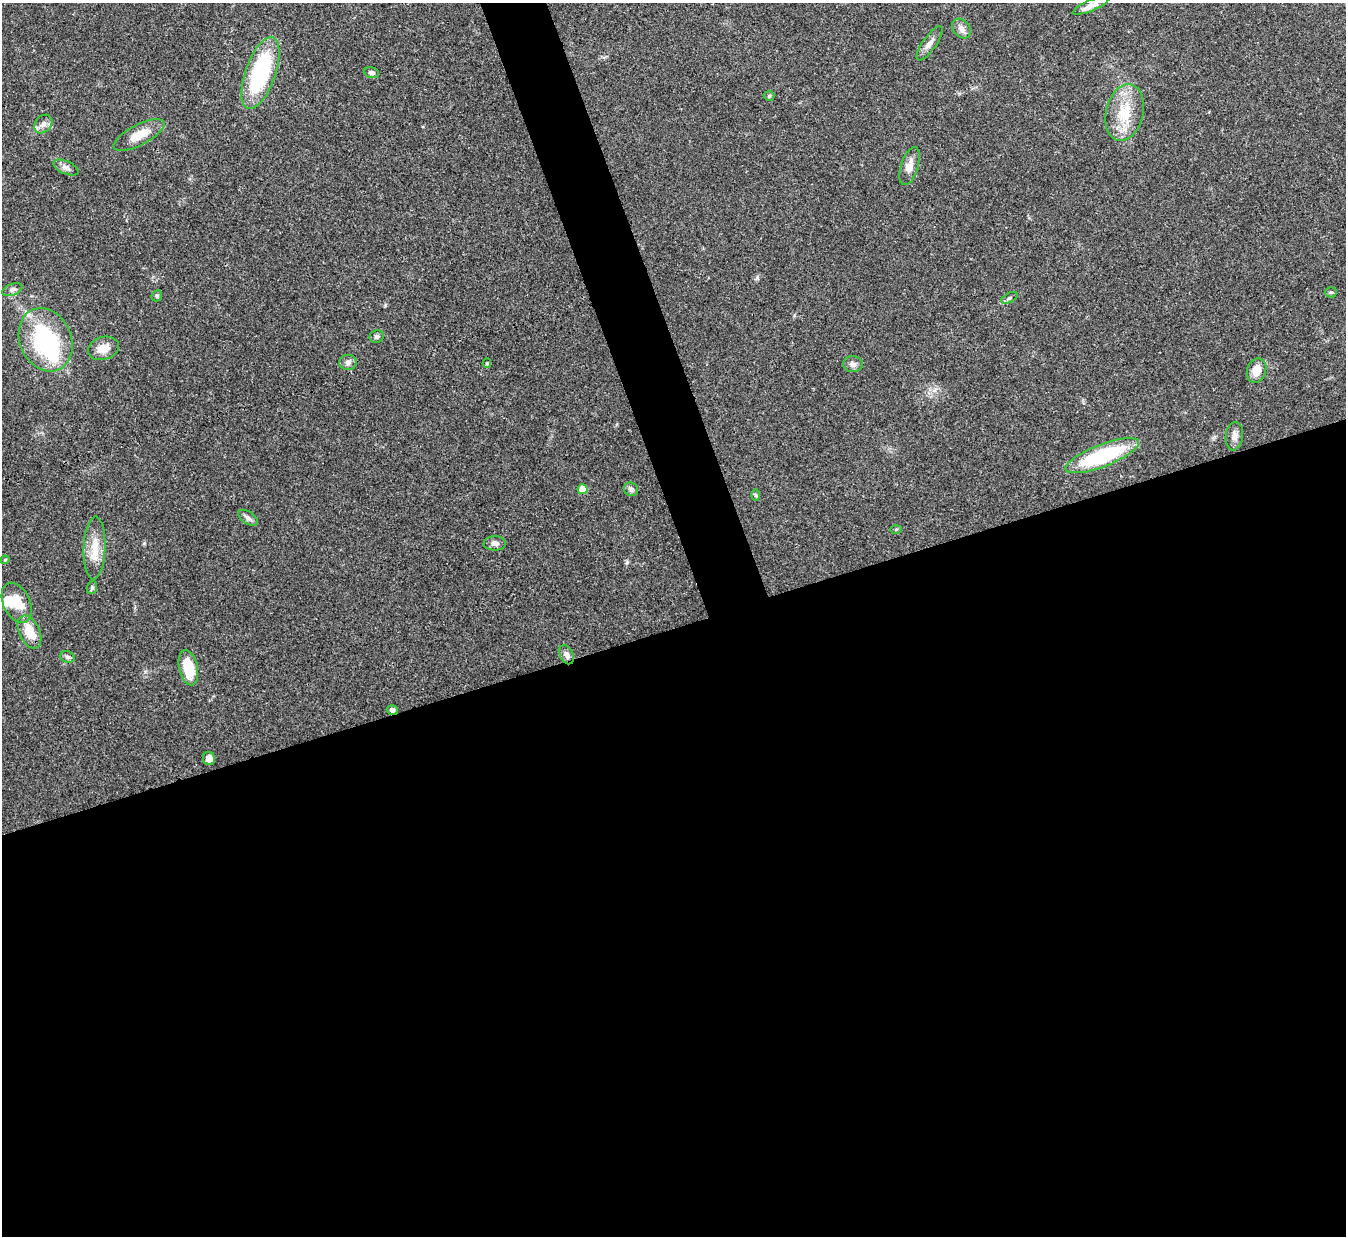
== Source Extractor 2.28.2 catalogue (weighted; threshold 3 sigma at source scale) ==
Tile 15 of 4 x 4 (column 3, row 4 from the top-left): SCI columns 2688-4031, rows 151-1384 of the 5378 x 5363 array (HDU 1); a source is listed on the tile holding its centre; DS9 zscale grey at full resolution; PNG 1348 x 1238 px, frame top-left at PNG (2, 3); each listed source drawn as its Kron ellipse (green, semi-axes under 4 px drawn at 4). Shown black and unused: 52% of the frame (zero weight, under 3 of 4 exposures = <1% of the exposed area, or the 3 px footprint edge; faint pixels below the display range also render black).
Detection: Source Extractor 2.28.2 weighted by HDU 2 'WHT'; one run over the whole footprint, this tile lists its part. Background 0.0961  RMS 0.006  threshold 0.0271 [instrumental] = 3 sigma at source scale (4.5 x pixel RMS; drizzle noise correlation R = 1.50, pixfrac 1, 0.05/0.05 arcsec/px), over >= 5 px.
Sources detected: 42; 2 inside a brighter object's white glare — neither listed nor drawn; the other 40 listed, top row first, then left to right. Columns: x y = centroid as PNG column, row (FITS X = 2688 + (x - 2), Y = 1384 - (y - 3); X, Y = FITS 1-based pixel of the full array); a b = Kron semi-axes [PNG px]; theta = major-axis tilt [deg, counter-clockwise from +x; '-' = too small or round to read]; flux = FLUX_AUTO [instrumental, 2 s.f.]
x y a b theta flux
1091 5 20 5 23 4.1
961 28 11 8 -49 3.4
930 43 20 6 55 3.7
260 73 38 15 70 61
372 73 7 5 -15 1.6
769 96 5 5 - 0.79
1125 112 29 18 77 20
43 124 10 8 49 3.3
139 135 28 10 27 10
910 166 20 8 73 6
66 168 13 6 -24 2.5
12 290 10 5 20 1.7
1331 292 6 5 - 0.84
157 296 6 5 - 0.89
1009 298 9 4 27 1.3
377 336 7 6 - 1.7
46 340 33 25 -66 66
103 348 16 11 18 6.9
348 362 8 7 - 2.1
487 363 5 4 - 0.85
853 364 10 8 0 2.6
1256 370 12 9 71 7.3
1234 436 14 8 83 3.4
1102 456 39 11 21 53
582 489 5 5 - 9.1
631 489 7 6 - 1.9
756 495 6 4 -88 0.67
248 518 11 6 -34 2.1
896 529 6 4 2 0.7
495 543 11 7 -2 2.7
94 548 31 11 88 11
5 560 4 4 - 0.62
92 588 6 5 - 1
17 603 21 13 -65 12
29 632 17 10 -65 12
566 655 10 6 -66 2.8
67 657 7 5 -21 1.4
188 668 18 9 -77 16
392 710 5 5 - 2.1
209 758 6 6 - 3.6
Overlapping masked pixels (flux is a lower limit): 1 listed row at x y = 392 710